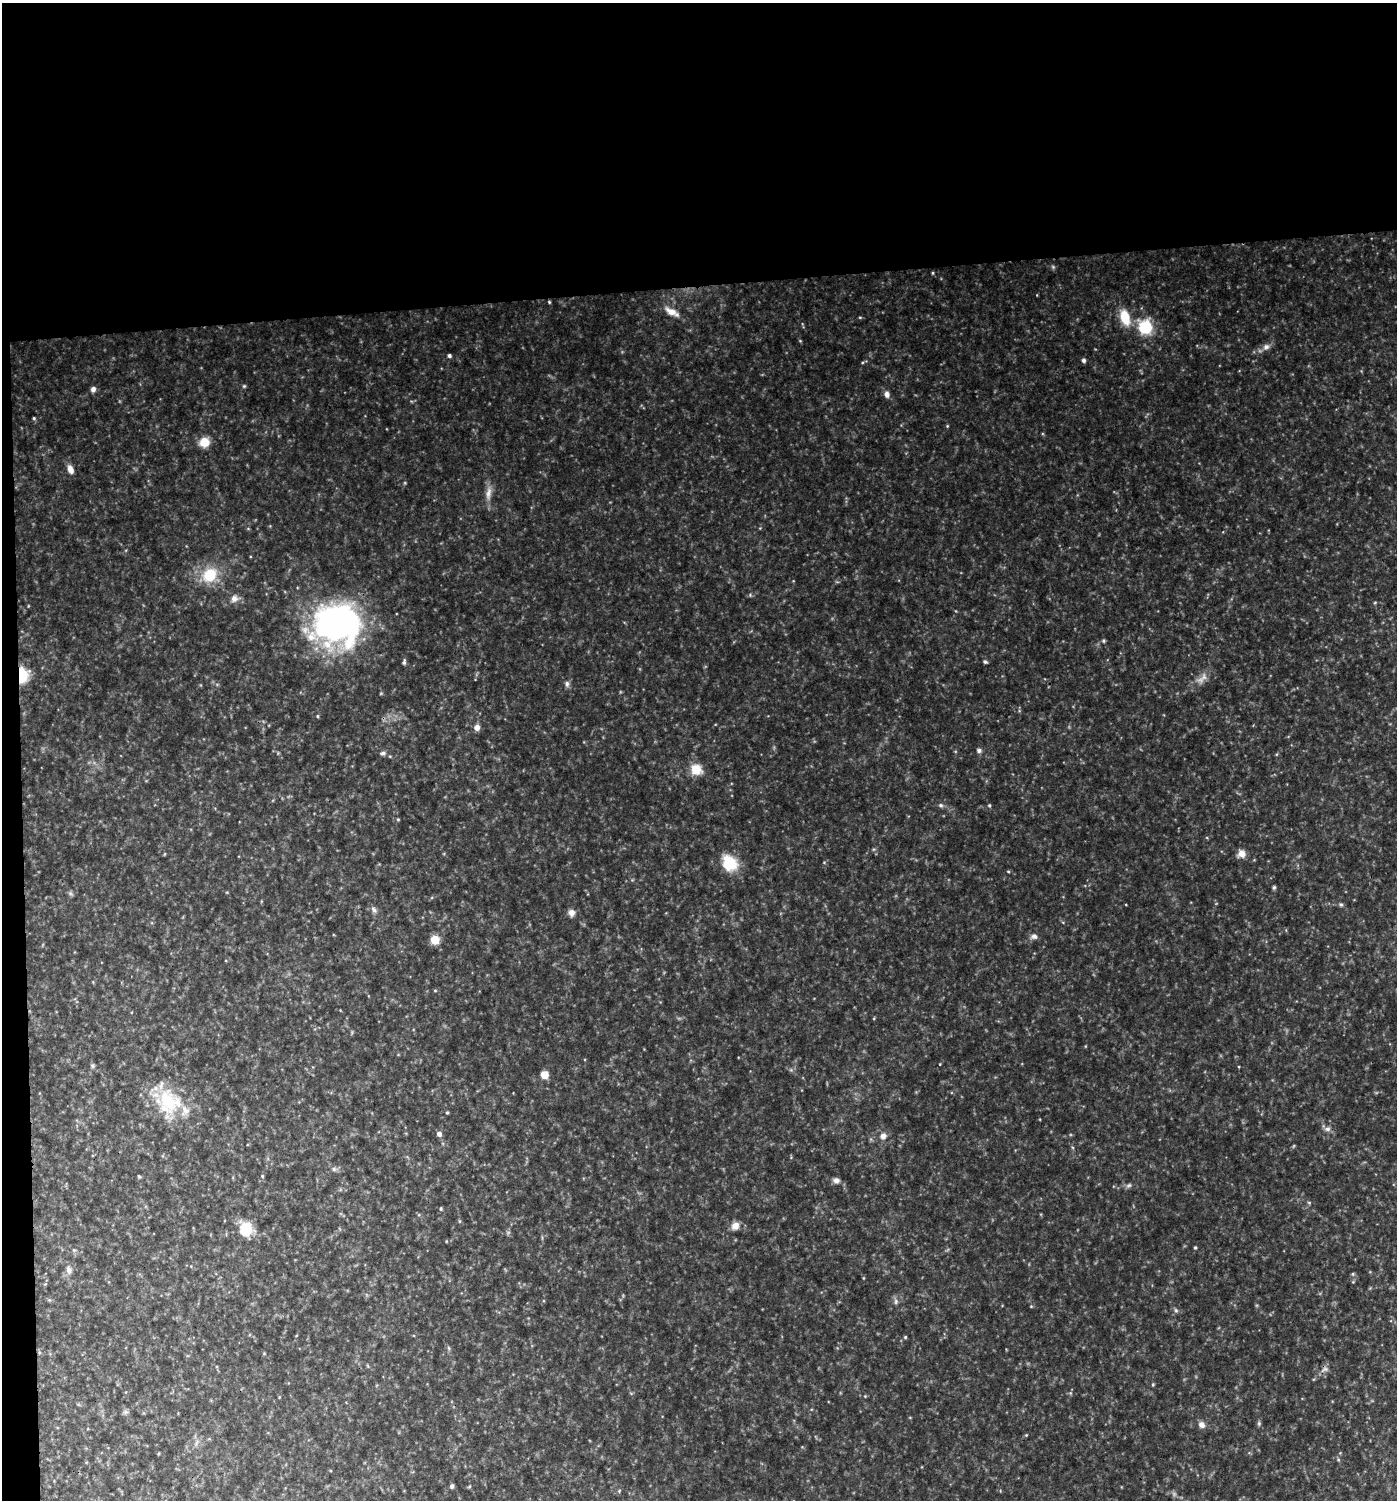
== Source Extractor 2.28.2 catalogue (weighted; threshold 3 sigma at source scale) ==
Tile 1 of 3 x 3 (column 1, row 1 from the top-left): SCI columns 6-1400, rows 2996-4493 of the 4237 x 4493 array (HDU 1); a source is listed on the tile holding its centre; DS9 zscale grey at full resolution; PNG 1399 x 1502 px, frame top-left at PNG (2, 3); no overlay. Shown black and unused: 20% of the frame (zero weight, under 3 of 4 exposures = <1% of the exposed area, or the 3 px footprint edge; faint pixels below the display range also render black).
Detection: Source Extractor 2.28.2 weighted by HDU 2 'WHT'; one run over the whole footprint, this tile lists its part. Background 0.0791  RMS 0.0073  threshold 0.0327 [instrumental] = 3 sigma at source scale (4.5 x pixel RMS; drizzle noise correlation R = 1.50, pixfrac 1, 0.0396/0.0396 arcsec/px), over >= 5 px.
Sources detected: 71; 1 inside a brighter listed object's ellipse — not listed separately; the other 70 listed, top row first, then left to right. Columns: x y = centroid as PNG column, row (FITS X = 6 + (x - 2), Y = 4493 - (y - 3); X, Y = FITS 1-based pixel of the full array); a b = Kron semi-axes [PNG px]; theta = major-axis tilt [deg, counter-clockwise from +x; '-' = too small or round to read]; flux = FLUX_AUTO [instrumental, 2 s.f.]
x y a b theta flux
1053 267 5 5 - 0.97
933 273 5 3 - 0.69
549 302 4 3 - 0.72
672 312 21 8 -29 7.7
1125 317 17 10 -73 16
1145 327 18 17 - 22
1266 347 9 7 25 3.2
449 356 4 4 - 1.5
1083 360 5 4 - 1.8
244 386 5 4 - 0.86
93 389 6 6 - 2.5
887 394 9 7 -80 2.9
34 418 4 4 - 0.84
204 442 11 10 - 9.4
70 469 10 6 -68 4.6
488 493 20 7 81 5.6
210 575 17 14 44 21
234 598 10 9 - 3.8
337 624 55 47 -12 180
1103 641 5 4 - 1
404 662 6 4 65 1.4
985 662 5 4 - 1.3
22 675 14 9 86 23
1204 677 10 8 -89 3.9
567 684 8 5 -89 2
477 727 6 6 - 4.5
979 750 6 6 - 1.6
383 753 7 5 15 1.6
696 769 14 13 - 9.9
941 805 7 5 -21 1.4
989 805 4 4 - 0.84
398 819 4 4 - 0.68
1241 854 9 9 - 4.8
729 863 22 17 -51 18
1274 887 5 4 - 1.1
1341 905 5 5 - 1.1
374 910 8 6 -72 2
571 913 9 8 - 3.3
1034 936 8 7 - 2.7
434 939 5 5 - 22
435 990 5 3 - 0.62
93 1066 6 4 -89 1.2
544 1075 5 5 - 18
167 1101 38 21 -67 36
447 1113 5 3 - 0.67
1327 1129 8 7 - 2.5
439 1134 5 5 - 3
883 1136 8 7 - 3.4
334 1169 6 5 - 1.3
139 1176 5 4 - 0.81
262 1176 4 4 - 0.69
836 1180 8 7 - 2.6
1129 1185 8 4 30 1.5
1309 1202 6 3 -20 0.78
441 1209 5 4 - 0.86
735 1226 11 9 43 4.6
246 1229 14 12 79 19
1195 1247 4 3 - 0.89
74 1250 5 3 - 0.8
69 1270 10 7 -85 2.9
1353 1274 5 3 - 0.81
896 1301 8 5 84 1.7
1031 1306 5 3 - 0.59
1176 1310 6 5 - 1.3
905 1337 4 4 - 0.77
1325 1369 8 6 26 2.3
125 1412 7 4 72 1.4
1259 1423 6 4 73 1.1
1201 1425 8 7 - 3.5
452 1486 5 5 - 1.3
Overlapping masked pixels (flux is a lower limit): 1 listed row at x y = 22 675